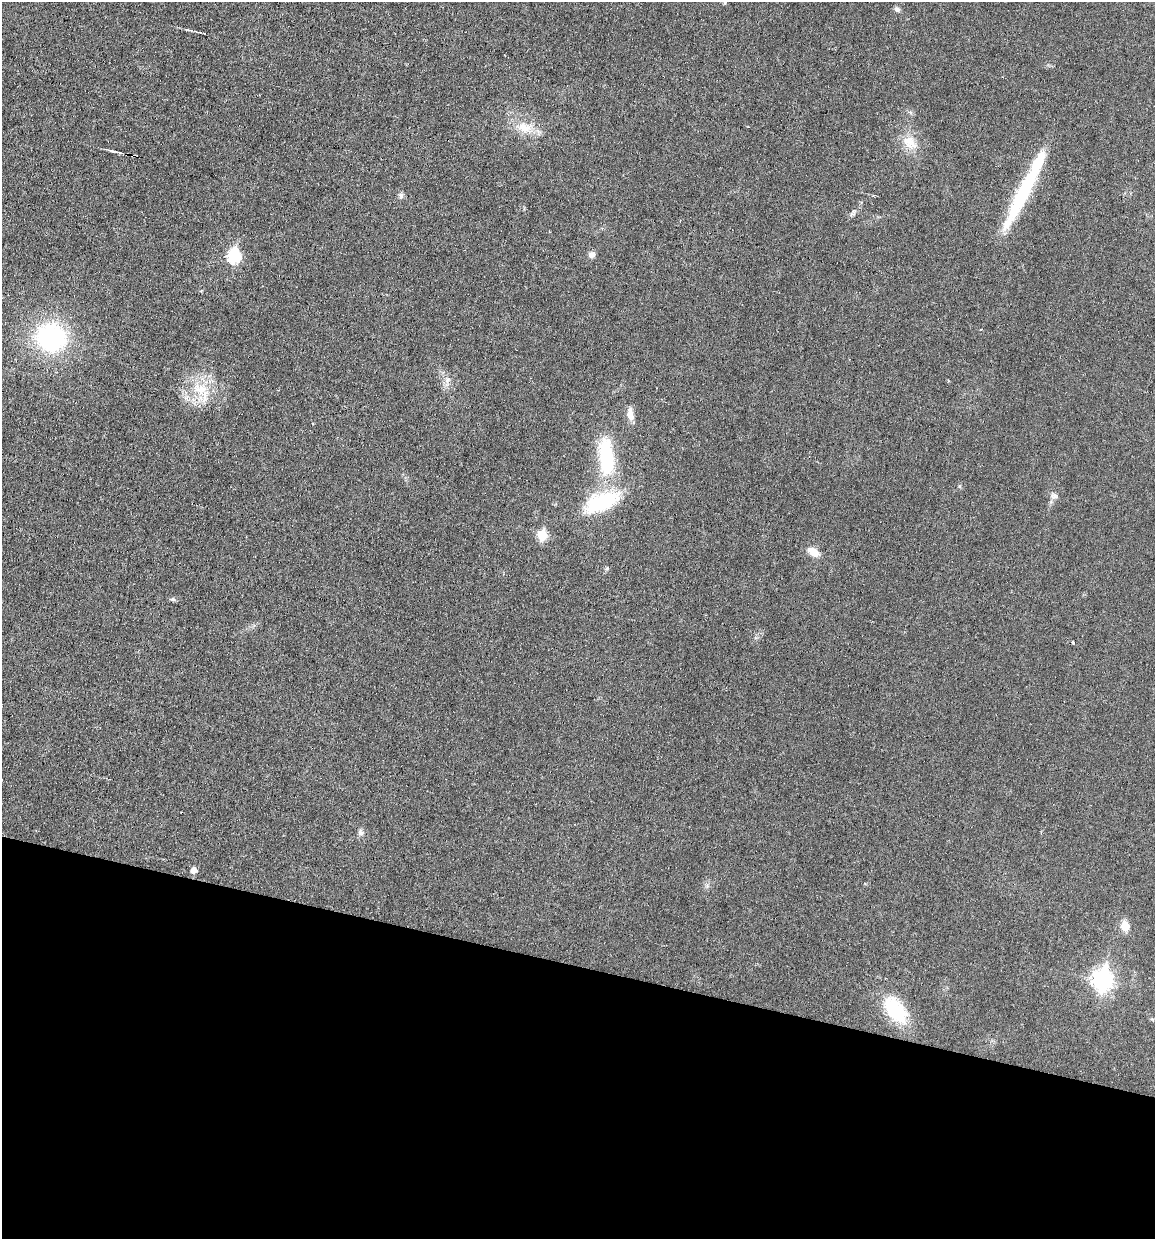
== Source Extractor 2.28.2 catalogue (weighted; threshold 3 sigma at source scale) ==
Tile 15 of 4 x 4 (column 3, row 4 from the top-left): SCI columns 2424-3576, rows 2-1238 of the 4970 x 4950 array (HDU 1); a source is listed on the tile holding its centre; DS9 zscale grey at full resolution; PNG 1157 x 1241 px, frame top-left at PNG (2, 2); no overlay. Shown black and unused: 22% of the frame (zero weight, under 3 of 6 exposures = <1% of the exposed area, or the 3 px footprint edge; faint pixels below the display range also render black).
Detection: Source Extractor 2.28.2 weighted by HDU 2 'WHT'; one run over the whole footprint, this tile lists its part. Background 0.0336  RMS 0.004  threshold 0.0165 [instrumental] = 3 sigma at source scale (4.09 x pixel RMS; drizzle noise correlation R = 1.36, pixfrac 0.8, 0.05/0.05 arcsec/px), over >= 5 px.
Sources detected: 29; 1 inside a brighter listed object's ellipse — not listed separately; the other 28 listed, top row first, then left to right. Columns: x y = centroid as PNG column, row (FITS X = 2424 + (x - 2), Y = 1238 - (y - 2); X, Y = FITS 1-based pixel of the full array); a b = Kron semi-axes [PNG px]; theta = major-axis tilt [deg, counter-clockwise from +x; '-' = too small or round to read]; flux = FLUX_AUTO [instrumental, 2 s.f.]
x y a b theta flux
725 3 5 4 - 0.54
897 9 8 6 -38 1.2
198 32 14 3 -12 1.1
524 127 25 14 -18 7.8
909 142 21 14 -34 6.5
114 151 18 4 -12 1.5
1023 193 85 13 63 33
401 195 7 6 - 1.1
853 213 11 6 49 1.2
591 255 8 7 - 1.6
234 256 7 6 - 41
51 338 24 21 -21 58
447 380 10 6 52 1.6
201 389 20 16 25 11
630 414 17 8 -83 3.4
606 456 50 18 -86 28
1054 496 9 7 1 1.4
601 502 48 21 23 25
542 535 6 6 - 16
814 552 13 8 -31 4.9
607 568 5 5 - 0.57
173 599 7 5 -20 0.71
1072 642 3 3 - 0.72
361 832 9 7 -69 1.3
194 870 5 5 - 3.3
1125 926 11 9 -72 4.4
1102 980 9 8 - 170
895 1010 37 21 -53 19
Isophote crosses this tile's border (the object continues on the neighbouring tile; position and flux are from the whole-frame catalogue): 1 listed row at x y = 725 3
Unlisted compact peaks at least as high as the median listed source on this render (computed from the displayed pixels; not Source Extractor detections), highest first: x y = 959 486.